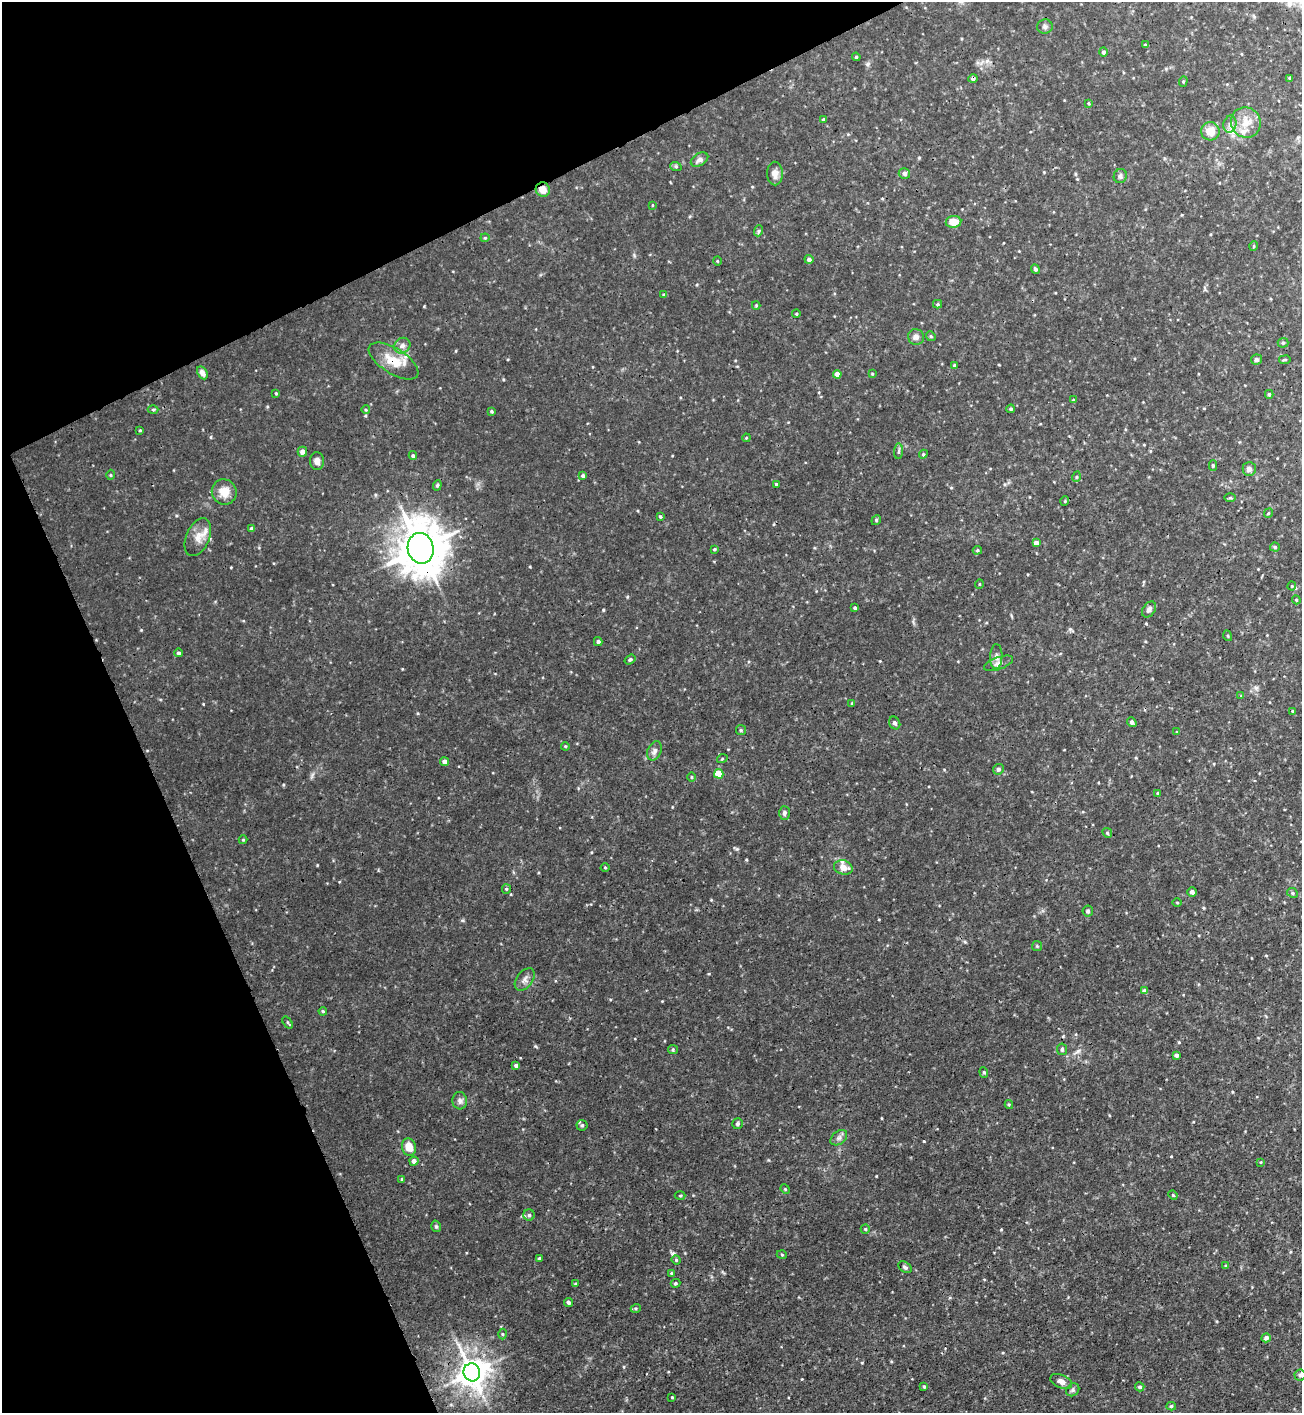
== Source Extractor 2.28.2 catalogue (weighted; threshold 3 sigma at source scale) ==
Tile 5 of 4 x 4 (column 1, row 2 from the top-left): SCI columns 158-1457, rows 2832-4242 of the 5650 x 5664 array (HDU 1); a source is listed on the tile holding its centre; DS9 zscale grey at full resolution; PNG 1304 x 1415 px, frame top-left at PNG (2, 2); each listed source drawn as its Kron ellipse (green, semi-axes under 4 px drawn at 4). Shown black and unused: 23% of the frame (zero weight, under 3 of 4 exposures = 1% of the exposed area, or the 3 px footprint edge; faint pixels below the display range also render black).
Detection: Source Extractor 2.28.2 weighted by HDU 2 'WHT'; one run over the whole footprint, this tile lists its part. Background 0.0355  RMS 0.0035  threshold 0.0158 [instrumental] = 3 sigma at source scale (4.5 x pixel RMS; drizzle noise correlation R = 1.50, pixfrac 1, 0.05/0.05 arcsec/px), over >= 5 px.
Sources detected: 158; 2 inside a brighter listed object's ellipse — not listed separately; the other 156 listed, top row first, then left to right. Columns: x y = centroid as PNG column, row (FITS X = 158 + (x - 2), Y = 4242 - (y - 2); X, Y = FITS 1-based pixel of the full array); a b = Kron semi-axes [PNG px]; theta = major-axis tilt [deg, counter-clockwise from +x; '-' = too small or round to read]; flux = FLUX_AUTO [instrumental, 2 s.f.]
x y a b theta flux
1045 26 8 7 - 0.98
1145 45 4 3 - 0.42
1103 52 4 4 - 0.75
856 57 4 4 - 0.41
1290 78 3 3 - 0.58
973 79 4 4 - 0.94
1183 81 5 4 - 0.47
1088 103 4 3 - 0.35
824 120 4 3 - 0.62
1246 123 15 14 - 5.3
1230 124 8 6 77 1.5
1210 131 9 9 - 4.5
700 160 9 6 30 1.3
676 167 6 4 -20 0.48
775 173 12 8 -89 2.3
904 173 6 5 - 1.2
1120 176 7 6 - 0.98
543 190 7 7 - 3.4
652 205 4 2 - 0.23
953 222 8 6 6 4.3
758 231 6 3 70 0.49
485 238 4 4 - 0.39
1254 246 5 3 - 0.26
809 259 4 4 - 1.1
717 261 4 3 - 0.28
1035 269 5 4 - 0.79
664 295 4 4 - 0.52
938 304 4 4 - 0.43
756 305 4 4 - 0.39
796 314 4 3 - 0.33
931 336 5 4 - 0.45
916 337 8 7 - 1.3
1283 343 5 5 - 0.49
402 346 8 7 - 1.4
1256 360 5 5 - 0.84
1285 360 6 3 9 0.38
394 361 28 12 -32 7.5
954 365 4 4 - 0.49
202 373 7 5 -62 1.6
837 374 4 4 - 2.1
872 374 4 3 - 0.34
276 393 3 3 - 0.36
1269 394 4 4 - 0.57
1073 400 4 3 - 0.49
153 409 5 3 - 0.42
1011 409 4 3 - 0.45
366 410 4 3 - 0.3
492 411 3 3 - 0.42
140 430 3 3 - 0.3
746 438 4 3 - 0.27
899 451 8 3 86 0.73
302 452 5 4 - 2
923 454 4 4 - 0.41
413 456 4 4 - 0.64
317 461 9 7 -86 1.5
1213 465 5 4 - 0.61
1249 469 7 6 - 1.2
110 475 5 3 - 0.34
583 476 4 4 - 0.73
1076 477 5 3 - 0.4
776 484 3 3 - 0.39
437 485 5 4 - 0.56
224 492 13 12 - 4.6
1230 498 6 4 0 0.47
1065 501 5 3 - 0.31
1268 513 5 3 - 0.37
660 517 4 3 - 0.44
876 520 5 4 - 0.53
252 529 4 4 - 0.87
198 537 20 11 67 4
1036 543 4 4 - 2
1275 547 5 4 - 0.61
421 548 15 13 -78 1200
714 549 3 3 - 0.38
977 550 5 4 - 0.39
979 584 5 3 - 0.26
1292 586 4 4 - 0.36
1296 600 4 4 - 0.33
855 608 4 3 - 0.64
1149 609 9 6 55 1.3
1228 636 5 3 - 0.33
598 642 4 4 - 0.58
178 653 4 4 - 0.65
996 657 12 6 88 1.5
630 660 6 4 35 0.56
998 663 15 6 20 1.6
1241 696 4 4 - 0.34
852 703 4 3 - 0.29
1292 711 3 3 - 0.31
1132 722 5 4 - 1.1
895 723 6 5 - 0.82
741 730 5 5 - 0.49
1177 732 3 3 - 0.43
565 746 4 3 - 0.36
654 751 10 6 66 1.2
722 759 5 3 - 0.34
445 762 4 4 - 1.8
998 769 5 5 - 0.75
719 774 5 4 - 7.8
692 777 5 3 - 0.36
1158 793 4 3 - 0.52
784 813 7 5 -88 0.95
1107 833 5 4 - 0.53
243 840 4 4 - 0.34
605 867 4 3 - 0.32
843 867 9 7 -16 2.8
506 889 5 4 - 0.45
1192 892 4 4 - 0.98
1292 893 5 4 - 0.56
1177 902 4 3 - 0.3
1088 911 5 5 - 0.73
1037 946 5 5 - 0.4
525 979 13 8 53 1.7
1144 991 4 4 - 1.6
323 1011 4 3 - 0.36
288 1022 7 3 -55 0.41
673 1049 5 4 - 0.45
1062 1049 6 5 - 0.71
1176 1055 4 3 - 1
516 1065 4 3 - 0.69
984 1072 5 4 - 0.56
460 1101 9 7 -84 1.3
1009 1104 4 4 - 0.42
737 1124 5 5 - 0.67
582 1125 5 5 - 0.53
839 1138 9 6 38 1.2
409 1147 9 7 -75 4
414 1161 4 4 - 1.4
1261 1162 4 2 - 0.23
402 1179 4 3 - 0.5
785 1189 5 4 - 0.39
1173 1195 5 4 - 0.36
680 1196 5 3 - 0.36
529 1215 5 5 - 0.63
436 1226 6 4 -74 0.52
865 1229 5 4 - 0.42
782 1255 5 3 - 0.33
539 1259 3 3 - 0.66
676 1260 5 4 - 0.4
1226 1266 4 3 - 0.34
905 1267 7 5 -37 0.85
672 1273 4 3 - 0.4
675 1283 5 4 - 0.45
576 1284 4 3 - 0.37
568 1302 4 3 - 0.77
636 1308 5 3 - 0.45
502 1334 5 3 - 0.37
1266 1338 4 4 - 1.2
472 1372 9 8 - 480
1300 1375 5 5 - 0.63
1061 1381 11 6 -23 1.6
924 1387 4 3 - 0.43
1140 1387 5 4 - 0.74
1073 1390 7 6 - 0.77
672 1397 2 2 - 0.26
1171 1406 5 4 - 0.53
Overlapping masked pixels (flux is a lower limit): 4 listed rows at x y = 973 79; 543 190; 394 361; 421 548
Unlisted compact peaks at least as high as the median listed source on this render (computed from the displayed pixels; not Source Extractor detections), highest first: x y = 603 610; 924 1141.